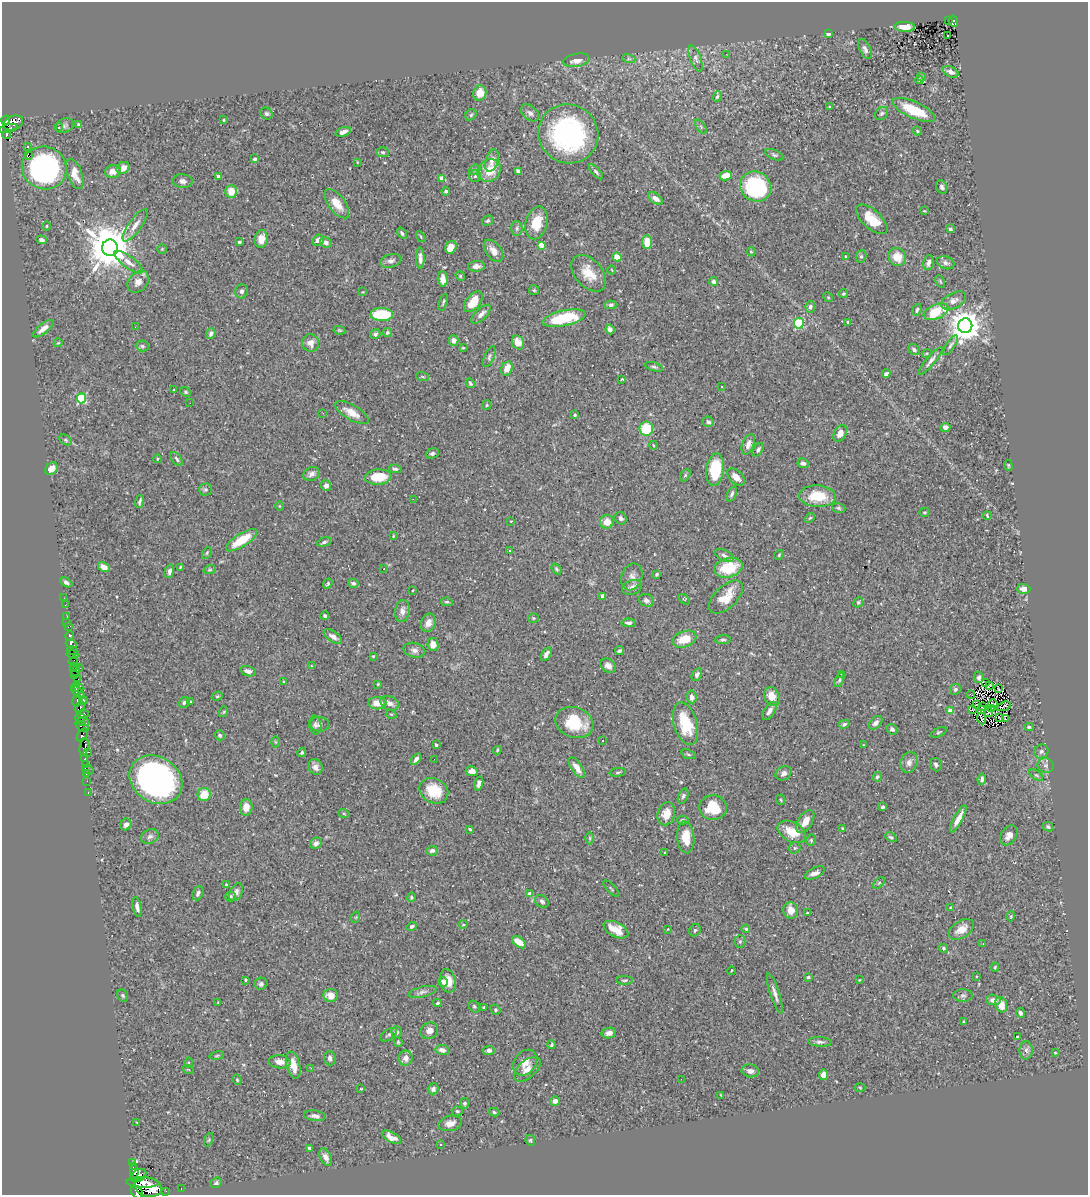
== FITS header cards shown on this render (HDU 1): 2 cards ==
NAXIS1  =                 1086
NAXIS2  =                 1193

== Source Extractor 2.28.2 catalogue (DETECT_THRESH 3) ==
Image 1086 x 1193 px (HDU 1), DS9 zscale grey, 1 PNG px = 1 image px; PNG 1090 x 1197 px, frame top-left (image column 1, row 1193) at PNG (2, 2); each listed source drawn as its Kron ellipse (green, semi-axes under 4 px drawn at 4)
Background 0.295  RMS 0.016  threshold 0.0468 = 3 sigma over >= 5 px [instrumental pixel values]
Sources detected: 462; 4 with non-positive FLUX_AUTO (blend fragments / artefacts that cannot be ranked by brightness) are neither listed nor drawn; the other 458 listed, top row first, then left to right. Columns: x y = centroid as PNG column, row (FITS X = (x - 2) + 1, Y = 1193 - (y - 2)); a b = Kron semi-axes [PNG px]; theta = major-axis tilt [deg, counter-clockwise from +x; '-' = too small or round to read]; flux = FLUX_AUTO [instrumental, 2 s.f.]
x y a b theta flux
949 20 3 2 - 1.6
953 21 6 4 -80 23
905 27 10 5 -2 8.7
828 33 4 3 - 11
947 35 2 2 - 1.4
865 49 10 5 -64 3.8
726 54 3 2 - 1.3
696 58 14 5 -70 4.1
629 59 7 4 -18 2
576 60 13 6 10 7.5
951 72 8 5 -25 4.8
921 77 4 4 - 1.7
919 80 4 2 - 1
480 93 7 6 - 14
717 97 6 4 69 1.9
829 107 3 3 - 0.81
914 110 23 8 -24 38
530 113 10 7 -41 3.4
882 113 7 5 44 2.2
266 114 6 5 - 2.3
471 115 6 5 - 1.8
6 120 4 4 - 480
224 120 3 3 - 1
13 123 10 7 23 530
79 124 4 4 - 1.9
65 126 9 7 32 3.6
59 127 4 3 - 0.93
701 127 8 4 -55 1.8
8 128 9 3 14 160
917 131 4 3 - 1.4
343 132 8 4 20 5.8
568 134 30 29 - 200
6 135 4 3 - 130
28 147 2 2 - 1
383 152 6 5 - 1.8
774 155 9 5 -24 2.1
29 156 2 2 - 220
255 159 4 4 - 2.4
492 160 11 6 74 6.5
357 162 3 2 - 0.61
44 168 22 21 - 200
123 168 7 5 36 9.6
475 170 6 5 - 1.5
489 170 12 10 38 21
113 171 8 6 12 7.7
518 171 4 3 - 8.2
596 172 9 4 -48 2.3
75 174 16 7 -69 15
218 176 4 3 - 7.8
475 176 6 6 - 2.1
726 176 6 4 11 14
441 178 4 4 - 7.3
183 181 10 7 -5 3.7
756 186 16 14 -34 120
942 187 7 5 -65 2.9
231 191 6 6 - 14
446 191 4 4 - 1.9
655 198 8 5 -34 5.4
337 204 17 8 -52 15
924 211 3 3 - 0.84
872 219 19 9 -43 26
487 221 6 4 33 1.8
536 223 16 11 75 20
135 225 19 6 54 8.5
47 226 4 3 - 0.94
517 228 7 5 -90 2.6
950 229 4 4 - 2.3
402 233 6 4 -53 2.1
421 237 6 3 -56 1.3
261 239 9 6 82 12
42 240 5 4 - 3.2
318 240 6 5 - 6.2
239 242 3 3 - 1.6
647 242 7 5 90 16
326 243 6 5 - 5
541 245 4 4 - 14
451 247 7 5 58 10
110 248 8 8 - 4800
162 249 4 4 - 1.1
494 251 13 7 -53 8.8
751 252 4 4 - 1.3
861 256 6 5 - 2
617 257 4 4 - 17
846 257 3 3 - 1.8
897 257 9 8 - 16
420 258 10 3 -87 4.3
391 261 10 6 16 4
129 262 17 6 -37 7.9
928 263 8 5 74 5
946 263 9 6 -19 3.5
477 266 8 5 4 4.4
612 270 4 2 - 0.71
589 273 21 13 -49 20
460 276 5 4 - 1.2
443 279 8 5 -86 9.7
713 281 4 4 - 5.7
940 281 6 4 -60 1.3
138 282 12 9 47 8.6
534 290 5 5 - 1.6
242 291 7 6 - 2.9
363 292 4 2 - 0.72
843 294 4 4 - 1.5
828 297 5 4 - 1.2
953 301 13 7 27 6.4
443 302 8 3 72 1.5
473 302 12 7 51 22
611 305 6 4 1 1.9
810 307 6 5 - 2.8
917 310 6 3 70 1.8
936 312 13 7 24 38
382 314 11 6 -1 56
481 314 12 5 44 5.3
564 318 22 7 12 54
848 322 4 4 - 1.5
799 323 5 5 - 72
965 326 7 7 - 2000
135 327 2 2 - 0.72
43 328 13 5 37 6.2
610 329 5 4 - 5.1
339 330 6 4 -11 1.3
387 333 4 4 - 1.8
211 334 5 4 - 3.9
375 334 5 5 - 2.8
454 340 5 5 - 5.9
58 343 4 3 - 0.92
311 343 9 8 - 7.2
518 343 7 5 -60 13
951 345 11 4 56 2.6
142 346 6 5 - 1.7
463 348 4 3 - 0.97
914 350 6 5 - 2.8
927 353 5 3 - 0.87
489 357 11 5 67 2.6
931 361 17 4 50 5
654 367 9 4 -17 2.1
507 369 7 5 68 12
886 374 4 3 - 2.9
423 377 6 3 -19 1
622 379 3 2 - 0.76
470 383 5 3 - 1.6
721 386 3 2 - 1.1
174 390 3 2 - 0.7
185 392 6 4 -40 1.7
81 398 5 4 - 69
190 403 2 2 - 0.95
487 405 5 4 - 1.1
352 412 19 7 -30 12
323 413 3 2 - 0.89
575 415 3 3 - 1.8
708 422 5 5 - 2.4
945 427 5 4 - 4.6
646 429 7 7 - 37
840 433 9 6 60 7.2
65 440 7 5 -28 1.8
748 444 11 5 68 6
653 445 4 3 - 0.85
758 450 7 4 58 2.5
432 453 7 5 20 2
157 459 4 3 - 0.85
177 459 8 4 -54 2.3
803 463 6 5 - 2.8
1008 465 5 3 - 1.2
52 469 7 5 45 8.2
395 469 6 3 -6 2
715 470 16 9 83 44
311 474 8 6 27 4.2
685 475 6 4 61 1.5
378 477 13 7 3 26
736 477 10 6 -45 8.2
326 485 5 5 - 4.5
206 489 6 6 - 1.8
732 494 8 4 68 2.9
817 496 18 11 -3 29
413 499 3 2 - 1.6
140 502 6 3 72 2.3
279 506 5 3 - 0.82
839 508 7 5 -15 2
924 512 5 4 - 1.2
987 516 4 2 - 1.3
621 518 6 5 - 3.2
810 518 5 4 - 1.2
511 521 3 2 - 1
607 522 7 7 - 12
393 536 4 3 - 0.89
242 540 18 6 33 29
324 542 7 4 17 2.1
510 551 3 3 - 1.1
207 553 6 4 60 1.4
779 555 5 4 - 1.4
724 556 10 5 -25 3.8
104 567 6 4 -29 8.9
180 567 3 3 - 0.95
728 568 14 9 14 38
384 569 3 2 - 0.63
556 569 6 4 -53 1.6
210 570 6 4 18 1.4
169 571 7 4 75 3.4
657 574 4 3 - 1.8
632 577 14 10 70 6.7
66 582 6 4 -29 2.9
353 583 5 4 - 2.2
328 584 5 4 - 2
632 587 10 7 19 5.6
1024 589 7 5 -1 5.5
413 590 3 2 - 0.68
602 596 3 3 - 5.6
726 597 21 11 44 23
64 598 2 2 - 2.2
684 599 6 3 -36 1
646 600 8 6 -23 3.6
447 602 6 4 -8 1.8
858 602 5 4 - 1.5
65 605 3 2 - 4.4
402 611 11 7 83 6
67 616 3 2 - 17
325 616 4 3 - 1.6
533 618 5 4 - 1.4
67 622 2 2 - 4
428 623 9 7 69 6.4
629 623 7 4 -4 2.5
68 627 4 2 - 13
70 636 5 3 - 110
333 636 10 5 -32 5.3
684 639 12 8 20 19
723 640 8 4 4 1.7
71 644 5 4 - 500
433 644 7 5 -81 7.5
72 650 5 3 - 26
414 650 11 7 -14 4.8
620 651 5 3 - 1.8
72 654 6 3 -12 32
546 654 7 4 57 4.2
373 656 3 3 - 0.82
73 661 5 3 - 35
311 665 3 3 - 1.9
608 666 8 6 -36 5.4
73 667 3 2 - 18
78 668 4 2 - 49
75 670 7 5 -85 69
248 671 8 5 -18 4.1
75 674 3 3 - 220
841 674 2 2 - 1.7
697 675 7 4 60 3
979 677 5 5 - 4.5
78 679 3 2 - 200
839 680 7 4 67 1.8
284 682 4 3 - 0.99
986 682 3 2 - 0.96
378 684 3 2 - 0.85
990 685 3 2 - 2.2
75 687 4 2 - 230
79 688 5 4 - 310
955 689 6 5 - 2.1
998 689 3 2 - 0.63
78 693 8 4 -44 130
971 695 4 2 - 1.3
217 696 5 4 - 1.2
692 697 6 5 - 5.3
772 697 10 7 -69 13
77 701 6 4 79 160
84 701 4 3 - 510
184 702 6 5 - 2.4
190 702 3 3 - 1
377 703 9 6 0 11
390 703 10 6 -24 5.4
977 704 3 2 - 0.83
993 704 5 3 - 0.092
1004 706 7 2 19 1.3
80 707 6 4 61 330
982 707 3 2 - 0.13
991 708 4 2 - 0.92
973 709 3 2 - 0.51
981 710 4 3 - 1.4
769 711 10 5 57 5.2
950 711 4 4 - 11
223 712 5 3 - 1
988 713 4 2 - 1.3
82 714 6 3 3 320
391 714 5 3 - 0.94
81 718 5 3 - 200
1000 718 2 2 - 0.85
982 719 6 2 -66 1.4
1006 719 3 2 - 1.9
83 721 6 3 -23 170
574 723 19 15 -20 39
876 723 8 5 46 4.1
320 724 9 7 -4 3.6
685 724 22 11 -74 40
844 724 5 4 - 2.1
315 725 9 6 -82 3.1
82 727 7 3 -26 31
1029 727 5 3 - 1.6
892 729 6 4 -40 2.9
939 732 8 4 24 1.7
82 735 7 4 55 150
220 735 5 4 - 1.9
602 740 3 3 - 3.8
275 742 5 3 - 1
436 745 3 3 - 2.1
863 745 4 3 - 0.82
84 747 9 4 80 450
497 750 4 3 - 1.3
1041 751 7 6 - 2.9
88 752 4 2 - 16
302 752 5 4 - 1.5
688 754 7 4 -20 1.7
85 759 3 3 - 27
416 759 6 4 54 3.8
434 759 2 2 - 0.67
909 762 11 8 70 5.6
85 764 3 2 - 23
936 765 7 5 -66 2.4
1046 765 8 7 - 3.6
315 767 8 6 -61 5.3
577 768 12 5 -56 8.9
88 770 6 3 -27 77
472 771 6 5 - 5.3
618 772 8 3 6 1.5
784 773 8 6 35 4.4
86 774 2 2 - 6.9
1036 775 8 4 -35 1.8
877 777 5 4 - 2
982 779 5 4 - 3.1
156 780 28 22 -32 360
87 781 2 2 - 6
479 783 7 4 75 3.5
434 791 15 12 -31 26
88 792 3 2 - 9.3
204 794 6 6 - 20
683 796 8 5 68 2.2
781 800 5 3 - 1
246 807 8 6 84 9.6
883 807 3 3 - 2.2
713 808 14 12 -7 30
344 814 5 3 - 1
666 814 11 9 75 12
958 819 15 4 61 9.1
683 820 6 4 1 2
805 821 13 7 59 10
126 825 6 5 - 4.4
1048 827 5 4 - 1.7
843 828 3 3 - 1.2
470 829 3 2 - 1.1
792 832 15 10 -29 19
1009 835 11 7 57 6.3
150 836 9 7 21 3.6
686 837 16 8 -85 17
891 837 6 4 -28 2.1
590 838 6 4 -89 1.3
811 840 5 4 - 1.4
316 843 6 5 - 4.9
795 848 6 5 - 1.8
432 851 6 5 - 3.2
665 852 3 2 - 1
815 873 11 5 26 4.9
879 883 7 4 45 1.8
226 885 4 3 - 2.4
611 889 10 2 -45 1.1
236 892 9 6 63 4.2
198 893 7 5 69 3.2
529 894 4 4 - 7.9
230 896 5 5 - 1.6
411 897 5 4 - 1.2
542 901 7 5 -35 2.8
137 907 10 4 -78 4.1
950 908 4 3 - 0.94
791 910 8 7 - 11
807 913 3 3 - 1.2
1011 916 5 3 - 0.95
356 917 5 3 - 0.97
463 925 4 3 - 0.86
412 926 5 4 - 2
668 929 4 2 - 0.67
746 929 4 4 - 1.7
961 929 14 8 33 11
616 930 13 7 -27 15
695 930 6 5 - 1.8
740 941 6 5 - 2
519 942 8 4 -36 13
983 944 3 2 - 1
943 948 4 4 - 1.5
995 967 4 4 - 1.2
731 971 4 2 - 0.85
977 976 3 2 - 1.7
808 977 4 3 - 1.6
246 980 3 3 - 1.4
624 980 8 3 -3 1.7
859 980 3 3 - 0.75
448 981 12 7 -77 13
443 982 5 4 - 6.1
261 984 6 6 - 2.8
422 992 14 5 14 4
775 993 21 4 -72 5.5
331 995 7 6 - 11
963 995 9 6 1 2.7
123 996 6 5 - 1.7
993 1000 7 5 -4 6.2
218 1002 4 2 - 0.75
437 1003 4 3 - 1.5
1001 1005 8 6 -73 14
474 1006 6 5 - 1.7
484 1007 3 2 - 0.88
495 1010 5 4 - 1.5
1020 1013 5 4 - 2.7
963 1021 4 2 - 0.99
429 1031 9 8 - 7
397 1032 5 5 - 2.7
609 1033 7 5 9 5
389 1035 9 5 35 2.2
1018 1036 3 3 - 26
398 1042 5 4 - 1.3
820 1042 12 4 -3 3.1
552 1045 4 3 - 1.6
442 1050 7 5 -12 5.4
489 1050 6 4 6 2.6
1026 1050 9 6 89 4
1055 1053 3 3 - 0.95
217 1056 7 3 9 1.3
330 1058 7 5 -86 3.2
406 1058 7 7 - 6.3
280 1062 11 6 -7 7.1
188 1063 5 3 - 1
525 1063 14 10 53 9.8
293 1065 14 7 -76 12
311 1068 2 2 - 11
527 1069 16 8 42 8.6
189 1070 6 3 -19 0.96
750 1071 8 6 -12 4.4
823 1075 5 4 - 7.6
681 1079 3 2 - 1.3
237 1080 5 4 - 1.2
860 1087 5 3 - 0.94
361 1089 4 3 - 0.74
433 1089 5 5 - 3.4
721 1095 3 2 - 0.77
555 1101 5 4 - 4.1
465 1103 5 4 - 2.2
457 1111 5 4 - 1.3
494 1112 5 4 - 2
315 1116 11 5 -8 4.1
137 1123 2 2 - 0.67
450 1123 12 7 13 7.7
392 1137 10 5 -29 8.3
209 1140 7 4 70 1.4
530 1140 5 4 - 1.4
441 1145 3 3 - 0.88
309 1148 3 3 - 1.5
326 1157 9 5 -63 5.2
133 1163 3 3 - 64
133 1167 3 2 - 40
134 1172 7 4 88 1100
139 1175 8 5 31 1800
142 1182 16 5 -2 3000
216 1183 6 5 - 1.9
148 1187 14 9 -14 3300
181 1189 3 2 - 10
166 1191 2 2 - 6.1
137 1192 7 5 -51 470
At the frame edge (FLAGS 8, measured only in part): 1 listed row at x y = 137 1192
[4 non-positive-flux detections neither listed nor drawn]